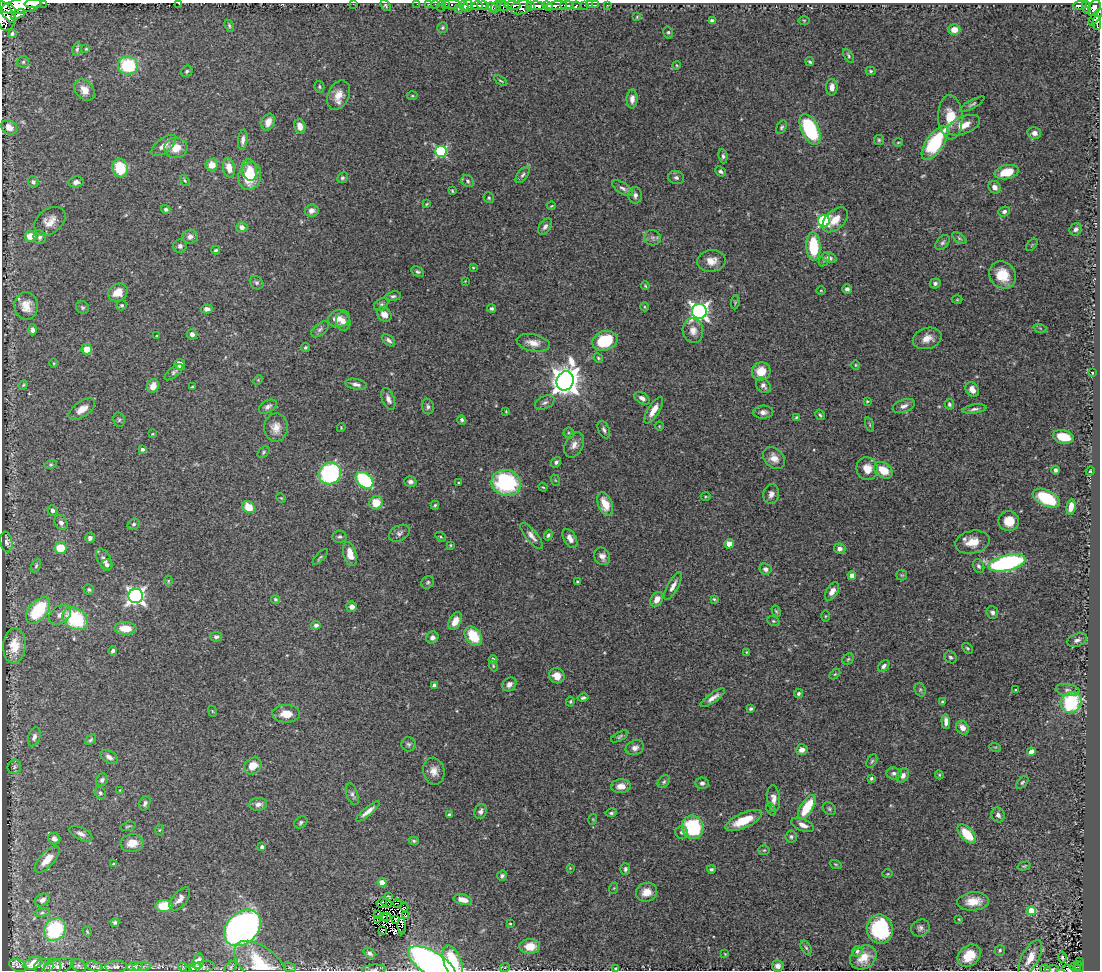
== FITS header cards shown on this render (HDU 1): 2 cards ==
NAXIS1  =                 1098
NAXIS2  =                  968

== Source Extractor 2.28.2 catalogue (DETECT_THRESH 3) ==
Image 1098 x 968 px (HDU 1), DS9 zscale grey, 1 PNG px = 1 image px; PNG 1102 x 972 px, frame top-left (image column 1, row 968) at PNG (2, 3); each listed source drawn as its Kron ellipse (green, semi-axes under 4 px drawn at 4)
Background 0.764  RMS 0.041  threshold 0.122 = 3 sigma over >= 5 px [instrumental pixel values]
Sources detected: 443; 6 with non-positive FLUX_AUTO (blend fragments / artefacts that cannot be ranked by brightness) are neither listed nor drawn; the other 437 listed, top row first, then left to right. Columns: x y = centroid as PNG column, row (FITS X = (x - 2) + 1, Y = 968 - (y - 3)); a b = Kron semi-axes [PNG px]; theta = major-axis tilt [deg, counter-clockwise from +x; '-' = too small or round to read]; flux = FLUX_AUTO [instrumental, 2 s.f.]
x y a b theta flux
44 3 3 2 - 32
178 3 3 2 - 27
33 4 8 3 2 760
353 4 2 2 - 21
417 4 2 2 - 5.8
429 4 3 2 - 11
436 4 3 2 - 14
446 4 2 2 - 8.7
453 4 9 3 -2 67
513 5 8 4 -5 360
567 5 7 3 -1 160
585 5 3 3 - 16
589 5 3 2 - 12
595 5 3 2 - 5.9
607 5 3 3 - 5
1080 5 7 3 3 93
21 6 20 7 10 2900
386 6 6 4 -48 3.9
441 6 6 2 71 15
464 6 5 4 - 190
468 6 6 4 78 420
477 6 6 3 -1 680
483 6 5 3 - 420
503 6 6 4 -31 330
530 6 3 3 - 310
536 6 9 4 -2 1400
547 6 5 4 - 550
557 6 10 4 7 800
576 6 4 4 - 92
491 7 5 4 - 260
496 7 6 3 52 270
521 7 11 6 13 770
1086 7 6 4 -78 210
1094 8 9 5 67 220
458 9 4 2 - 41
7 12 12 5 -56 1000
18 14 7 3 27 58
7 17 13 9 82 2700
637 17 4 2 - 1.9
1095 17 10 3 52 94
804 20 5 3 - 2.7
712 21 4 4 - 16
1097 23 7 3 -88 110
229 26 6 4 -64 4.5
442 28 5 5 - 4.7
954 30 6 5 - 28
668 32 6 5 - 4.6
12 34 4 4 - 5.1
77 49 7 4 80 5.4
86 49 3 3 - 2.6
849 56 8 4 -58 4.8
23 62 6 6 - 5
810 62 5 4 - 3.8
128 65 10 9 - 170
676 65 4 3 - 2.3
187 71 6 5 - 5.7
871 71 5 4 - 4.4
501 81 7 3 -35 3.4
319 87 6 5 - 4.3
832 87 8 5 -89 19
84 90 12 8 -49 27
338 95 15 10 65 34
412 96 5 3 - 3.1
632 99 9 5 89 15
972 104 14 4 28 6.2
950 117 22 12 -87 59
268 122 9 6 70 25
964 125 17 8 22 38
300 126 7 5 -75 24
9 127 8 6 -34 20
781 127 7 5 59 5.2
810 129 16 8 -64 240
1034 133 7 6 - 15
243 140 10 4 82 12
879 140 5 5 - 4
898 142 5 3 - 2.7
935 143 19 8 55 220
164 145 14 7 38 26
176 148 11 10 - 42
441 152 5 5 - 310
723 156 7 4 -83 5.8
212 165 6 6 - 40
120 168 9 7 -73 110
229 168 10 6 -78 25
250 170 11 7 -79 30
720 171 6 4 -41 6.3
1007 172 12 7 11 66
523 175 9 5 52 7.2
249 176 14 11 74 97
342 178 6 5 - 5
676 178 8 6 -14 8.6
185 181 6 3 -59 3.3
468 181 7 5 -38 6
33 182 6 5 - 7.4
76 182 7 5 7 12
995 187 6 5 - 16
622 188 12 5 -33 10
452 191 4 3 - 3.2
635 195 8 6 88 10
489 198 6 5 - 4.8
426 204 4 3 - 2.7
551 206 4 3 - 2.2
166 209 5 4 - 6.3
312 210 7 6 - 18
1004 211 6 5 - 9.7
835 220 15 9 45 41
50 221 17 12 38 29
824 221 6 6 - 320
242 227 5 5 - 13
545 227 9 5 55 9.3
1076 229 6 5 - 9.8
31 236 6 5 - 42
40 237 7 6 - 7.8
190 237 7 7 - 13
652 238 9 7 -16 9.8
959 238 8 4 -36 5
943 243 9 5 47 6.9
1032 245 7 3 45 2.4
180 246 7 6 - 8.4
813 246 14 7 -87 140
216 250 4 3 - 3.8
829 258 7 5 -24 9.7
824 260 7 5 61 5.4
711 261 14 11 8 29
473 268 4 3 - 2.9
418 272 6 5 - 5.2
1003 275 14 12 -46 63
465 281 3 3 - 1.8
257 283 7 6 - 6.5
935 283 5 5 - 6.8
645 286 4 3 - 2.8
847 289 4 4 - 8.6
821 290 5 3 - 2.3
118 292 10 8 30 36
393 296 8 4 8 5.9
957 300 5 3 - 2.6
735 302 7 3 81 3.2
381 304 8 5 38 6.8
122 305 5 5 - 4.7
26 306 14 11 -84 35
82 307 7 6 - 5.9
645 307 4 3 - 2.4
207 309 6 4 -1 13
492 309 4 4 - 5.8
699 311 7 7 - 1200
384 314 8 6 -43 21
339 318 11 8 11 32
343 322 9 7 -79 18
1040 328 7 4 -19 5
320 329 10 6 39 7.7
32 330 5 4 - 9.6
693 331 12 10 -78 23
192 334 5 5 - 13
157 336 3 2 - 2.5
927 338 14 10 16 28
389 340 8 4 -41 8
605 341 13 9 19 130
533 343 17 8 -11 28
305 347 4 4 - 4.3
87 349 5 5 - 39
598 358 5 4 - 3.8
54 363 5 3 - 2.5
180 364 5 5 - 22
856 365 4 4 - 3
761 371 9 9 - 43
174 372 11 5 40 7.6
1092 373 3 2 - 2.4
258 380 5 4 - 2.8
565 381 10 8 69 3900
356 384 11 5 -11 11
23 385 5 4 - 3.1
763 385 9 6 -48 11
153 386 7 6 - 23
193 387 3 3 - 3.9
972 390 8 6 -59 23
642 398 8 5 -31 12
388 399 11 6 -69 13
867 401 3 2 - 2.9
545 402 10 6 26 8.8
949 404 5 4 - 6.3
904 406 11 6 21 13
268 407 10 6 30 10
428 407 8 6 -80 8
82 409 15 7 34 25
974 409 12 4 8 9
654 410 15 6 58 29
506 411 3 3 - 2.4
763 412 10 6 3 12
820 415 5 4 - 4.3
796 417 3 3 - 2.9
119 420 7 5 -76 5.1
462 420 5 4 - 6.2
870 425 7 3 -71 3.6
659 426 4 3 - 2.1
276 428 14 12 88 27
341 428 4 4 - 2.3
604 430 9 5 -65 8.6
569 433 5 5 - 4.7
152 434 3 3 - 2
1063 437 11 6 -13 69
574 445 13 9 66 19
142 449 4 4 - 7.7
263 452 7 5 43 4.3
774 458 12 9 -44 23
556 462 5 4 - 6.2
51 464 6 4 16 4.3
867 469 12 10 -64 31
883 470 10 7 -36 46
1055 470 4 4 - 6.4
1090 471 5 4 - 3.4
330 473 11 10 - 340
365 480 10 7 -42 260
555 480 6 3 -71 2.5
410 482 6 5 - 9.1
459 483 3 2 - 2.2
506 483 15 13 -17 260
543 487 5 4 - 2.6
771 494 10 8 80 14
706 497 5 3 - 2.8
281 498 5 3 - 2.5
1046 498 15 8 -26 150
376 503 7 6 - 52
605 504 12 7 -69 49
435 505 4 3 - 3.6
248 507 7 5 -37 46
1071 507 8 4 82 30
52 510 5 5 - 10
1009 521 10 10 - 44
61 523 8 6 -55 11
134 524 6 5 - 5
399 533 11 7 28 11
548 535 5 4 - 5.1
532 536 16 5 -50 15
339 537 7 6 - 6.3
441 537 5 3 - 3
90 538 5 5 - 9.6
570 538 10 6 -60 17
6 542 10 6 -81 9.6
972 542 17 11 11 44
729 544 5 4 - 30
450 545 3 3 - 2.6
60 548 6 6 - 68
840 549 5 5 - 9.9
350 554 12 6 -75 27
602 556 9 7 -59 15
320 557 10 3 46 4.1
104 559 12 6 -61 15
1007 563 19 8 13 480
107 565 6 5 - 7.3
36 566 7 4 64 4.2
979 566 7 5 -63 6.3
765 569 6 5 - 11
902 575 5 5 - 3.5
852 576 4 4 - 17
168 581 5 3 - 2.7
428 582 7 6 - 5.3
578 582 3 3 - 7.1
673 586 16 5 61 16
89 589 5 5 - 5
832 591 10 5 59 20
136 596 7 7 - 1100
275 599 5 4 - 5.3
657 599 8 5 57 24
714 599 3 3 - 3.5
352 607 5 5 - 13
38 610 15 9 50 170
776 611 6 4 -59 3.5
992 612 6 5 - 8.3
60 615 12 8 35 17
825 616 5 3 - 2.7
75 619 13 10 -34 220
455 621 9 5 62 29
773 621 6 4 -21 4
316 625 5 4 - 9.4
125 628 11 6 -2 47
473 636 11 7 -54 97
216 637 6 5 - 7.2
432 638 6 6 - 10
1077 640 10 6 22 11
14 646 18 11 85 49
967 648 6 4 -40 4
113 651 5 4 - 5.6
746 652 4 3 - 2.2
950 657 6 5 - 6.1
493 659 4 4 - 8.4
848 659 6 5 - 4.3
493 666 5 4 - 3.3
884 666 7 4 47 8.1
835 674 6 4 44 3.7
557 676 8 7 - 24
509 684 8 6 42 13
434 685 4 4 - 13
920 690 7 5 -71 5
1015 690 3 2 - 3.2
1067 690 12 6 -9 11
799 694 5 4 - 5.5
583 698 6 4 13 5.7
713 698 14 5 36 16
570 701 5 3 - 3.5
942 702 4 3 - 3.5
1071 703 11 10 - 200
751 709 4 3 - 5.1
212 711 5 3 - 2.5
286 714 14 9 -1 41
946 722 7 4 -86 15
962 728 7 6 - 21
620 736 10 4 29 5.2
34 737 10 6 72 9.9
91 740 6 4 44 4.9
409 744 7 7 - 6.9
995 747 6 3 -16 3
635 748 9 7 22 13
802 750 6 5 - 13
1031 752 4 4 - 34
109 757 9 6 -30 15
872 761 7 4 59 4.7
253 766 9 7 40 38
14 767 7 6 - 6
434 771 13 10 -76 25
894 773 7 6 - 9.7
903 775 7 5 56 12
939 775 4 4 - 3.2
871 778 4 4 - 4.7
102 780 6 5 - 8.2
664 782 7 5 49 5.2
1022 782 8 4 46 4.7
702 783 6 5 - 9
621 786 10 7 3 23
120 790 4 3 - 1.9
100 793 6 5 - 5.4
352 794 11 5 -69 8.7
774 798 13 6 -84 17
145 803 7 5 68 8.5
258 804 9 6 6 15
807 807 14 6 58 100
771 809 7 4 -68 3.8
829 809 7 5 -40 5.1
368 811 15 4 39 18
481 811 8 6 73 9.6
611 813 6 4 9 4.7
449 814 3 3 - 4
998 815 7 6 - 11
593 819 5 3 - 2.7
744 820 20 7 24 71
301 822 7 5 36 5.8
803 825 12 6 -23 18
128 826 8 3 15 3.7
693 827 12 10 -71 210
159 830 5 3 - 2.8
681 832 6 6 - 6.8
81 834 12 6 -26 13
967 834 11 6 -47 74
791 837 6 5 - 5.8
54 839 6 5 - 12
414 841 5 4 - 4.3
132 843 11 9 6 34
262 847 4 3 - 13
764 850 5 5 - 3.6
47 859 16 7 48 44
113 864 4 3 - 3.6
836 864 6 4 -20 3
1024 866 6 4 15 3.4
570 868 3 3 - 2
625 869 6 5 - 6.4
711 869 4 4 - 4.2
888 874 5 3 - 2.3
502 876 5 5 - 6.4
382 883 4 4 - 51
614 888 6 3 71 3
647 892 11 9 17 30
389 896 4 2 - 2.5
180 899 14 7 52 19
42 900 8 6 26 11
463 900 9 5 -14 25
973 901 16 9 5 52
382 902 5 2 - 3.4
386 903 5 2 - 1.9
398 904 4 2 - 3.9
164 906 8 6 2 77
404 907 4 2 - 5.2
1031 911 4 4 - 86
42 913 8 4 9 4.6
378 914 3 2 - 2.1
406 915 3 2 - 5.5
383 917 3 2 - 2.9
386 917 4 2 - 2.3
395 919 4 2 - 4.3
959 919 3 2 - 2.4
378 920 3 2 - 0.69
115 922 4 3 - 5.3
510 924 3 3 - 2.8
402 926 8 2 -89 3.8
242 928 21 15 45 1500
920 928 9 8 - 10
880 929 14 13 - 240
55 930 12 10 57 200
382 931 3 2 - 1.8
87 932 5 3 - 3.3
530 946 10 7 4 37
806 948 7 5 -62 5.5
1000 950 6 5 - 4.9
857 951 5 5 - 5.7
369 953 6 4 -38 8.1
725 954 4 3 - 2.2
969 956 12 10 40 64
863 957 14 11 33 48
1062 957 5 3 - 4
1030 958 20 8 61 42
198 961 7 5 75 26
1080 962 2 2 - 2.3
33 963 10 6 23 32
453 963 18 8 -70 130
261 964 31 17 -39 130
432 964 27 12 -31 1200
18 966 9 6 -22 5.2
44 966 9 7 8 8.2
53 966 9 7 44 10
78 966 8 6 -35 6
94 966 8 4 -12 6.2
135 966 8 4 6 5.2
142 966 9 4 5 5.9
778 966 6 5 - 12
58 967 16 7 20 14
116 967 11 6 1 9.8
202 967 12 5 10 9.4
231 967 7 4 47 4.6
505 967 5 3 - 2.8
1075 967 6 3 -9 9.8
1079 967 5 4 - 25
184 968 6 4 -28 3.9
193 968 8 4 18 4.7
290 968 6 3 -20 2.9
615 968 4 3 - 2.4
374 969 12 4 4 6.7
1045 969 5 2 - 1.3
1052 969 7 2 9 3.1
1068 969 6 3 -16 20
At the frame edge (FLAGS 8, measured only in part): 17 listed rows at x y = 44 3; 178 3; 33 4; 353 4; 417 4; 429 4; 436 4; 446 4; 453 4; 21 6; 441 6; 1095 17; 261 964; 432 964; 374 969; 1052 969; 1068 969
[6 non-positive-flux detections neither listed nor drawn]